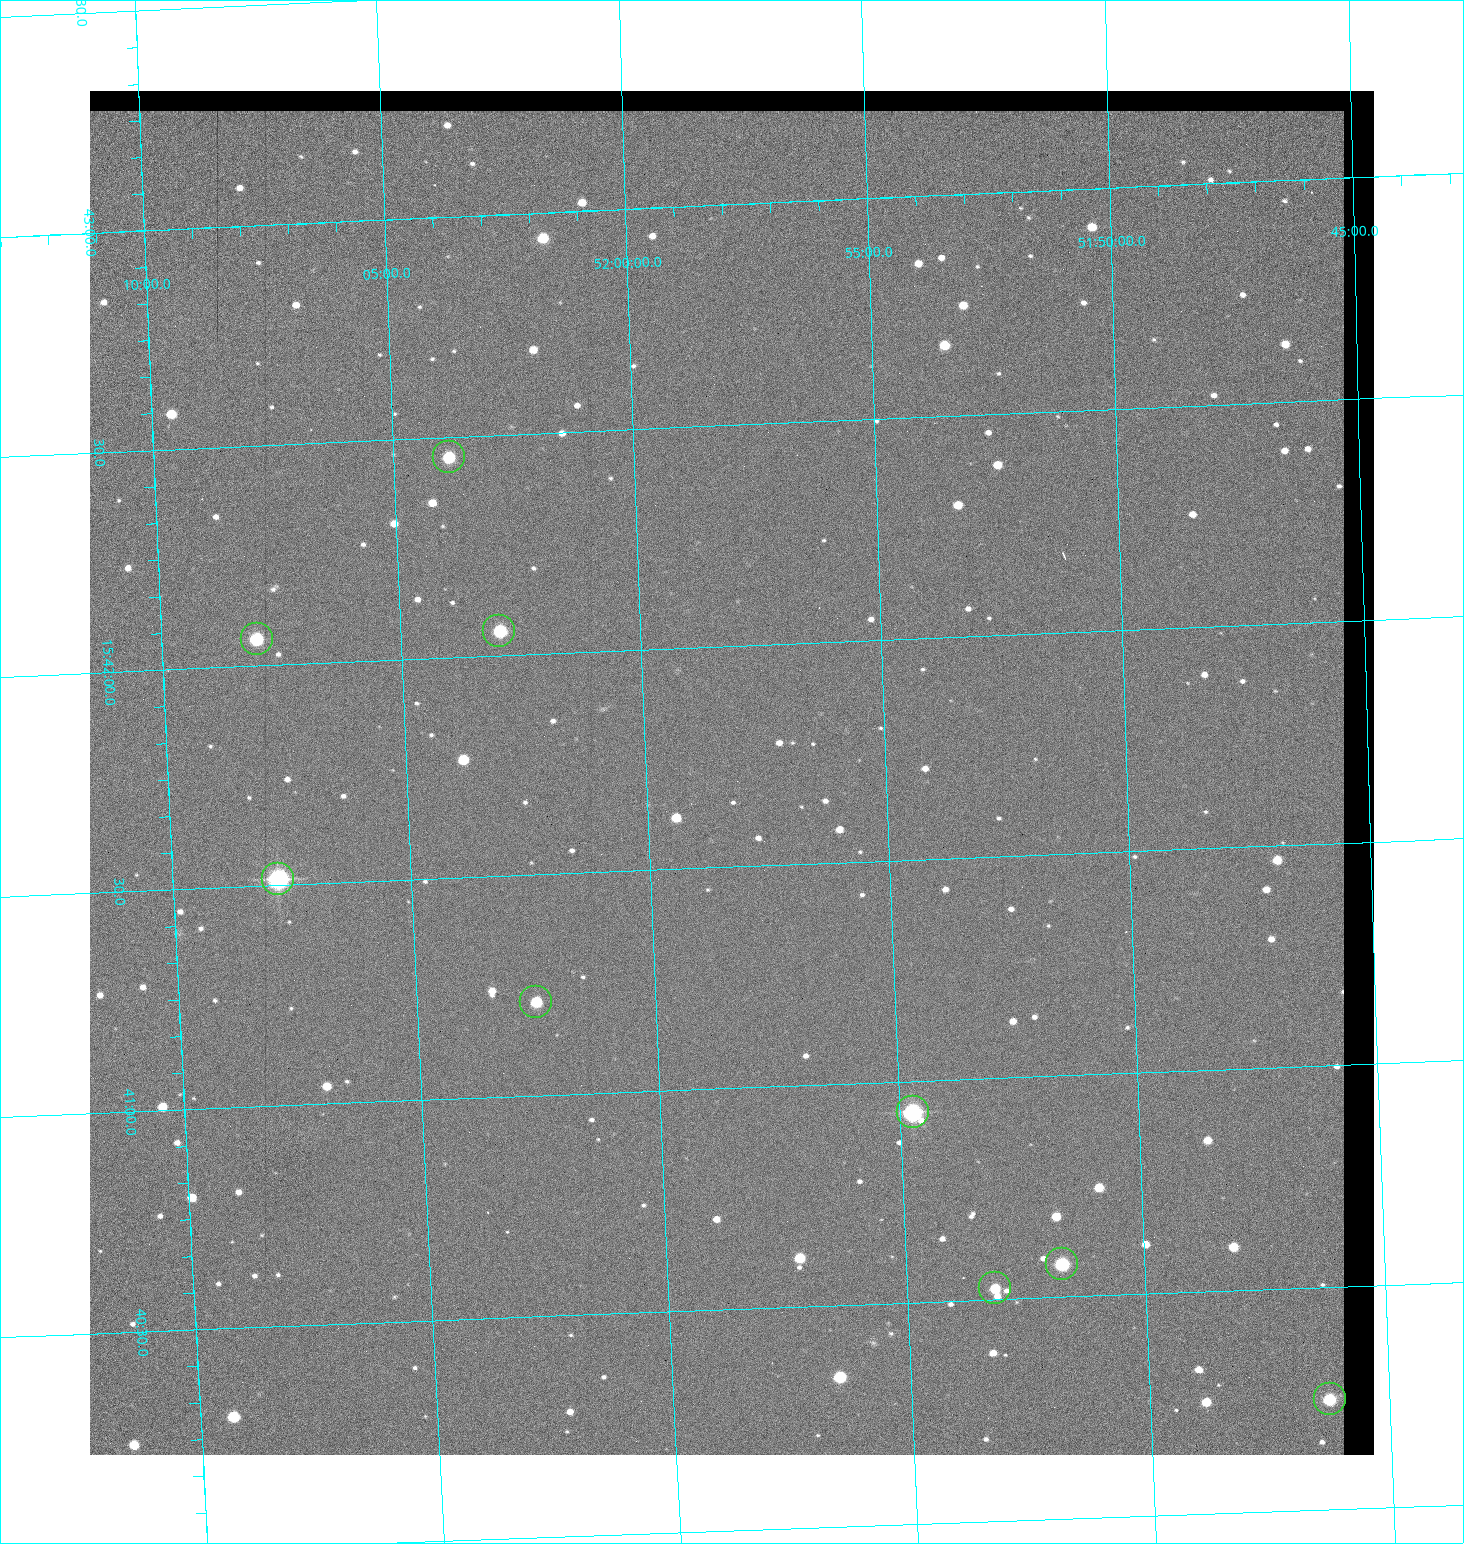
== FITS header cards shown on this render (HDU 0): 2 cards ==
NAXIS1  =                 1284 / length of data axis 1
NAXIS2  =                 1364 / length of data axis 2

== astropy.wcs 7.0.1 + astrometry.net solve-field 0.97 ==
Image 1284 x 1364 px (HDU 0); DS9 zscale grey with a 90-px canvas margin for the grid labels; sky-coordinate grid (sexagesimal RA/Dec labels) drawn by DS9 from the SOLVED WCS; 9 Tycho-2 reference stars matched to detected sources circled (green)
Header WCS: RA---TAN/DEC--TAN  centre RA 15:41:43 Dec +51:58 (235.43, +51.97 deg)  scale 1.26 arcsec/px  FOV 26.9' x 28.5'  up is +92 deg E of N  parity flipped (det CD > 0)
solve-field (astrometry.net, Tycho-2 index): VERIFIED the header's WCS against the Tycho-2 star catalogue (9 matches, 0 conflicts) and refined it, rather than solving blind
Solved WCS: RA---TAN-SIP/DEC--TAN-SIP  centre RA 15:41:43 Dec +51:58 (235.43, +51.97 deg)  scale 1.25 arcsec/px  FOV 26.8' x 28.5'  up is +92 deg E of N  parity flipped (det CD > 0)
The solver's refit moves the header's centre by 0.41 arcsec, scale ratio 0.9966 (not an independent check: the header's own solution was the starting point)
Tycho-2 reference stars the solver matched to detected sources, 9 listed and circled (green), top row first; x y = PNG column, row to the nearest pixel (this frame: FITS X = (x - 90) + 1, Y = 1364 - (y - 91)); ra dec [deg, ICRS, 3 dp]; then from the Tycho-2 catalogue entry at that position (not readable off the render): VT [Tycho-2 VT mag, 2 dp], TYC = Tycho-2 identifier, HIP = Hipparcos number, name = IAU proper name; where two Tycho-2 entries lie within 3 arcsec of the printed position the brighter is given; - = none
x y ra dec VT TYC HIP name
449 457 235.614 +52.064 11.61 3489-1132-1 - -
499 631 235.514 +52.049 11.19 3489-1407-1 - -
257 639 235.515 +52.133 11.12 3489-1380-1 - -
278 879 235.378 +52.130 9.31 3489-1322-1 76850 -
536 1002 235.303 +52.042 11.52 3489-958-1 - -
913 1112 235.232 +51.912 9.59 3489-824-1 - -
1062 1264 235.143 +51.862 10.97 3489-1016-1 - -
995 1288 235.131 +51.886 12.29 3489-908-1 - -
1330 1399 235.062 +51.771 11.53 3489-1453-1 - -